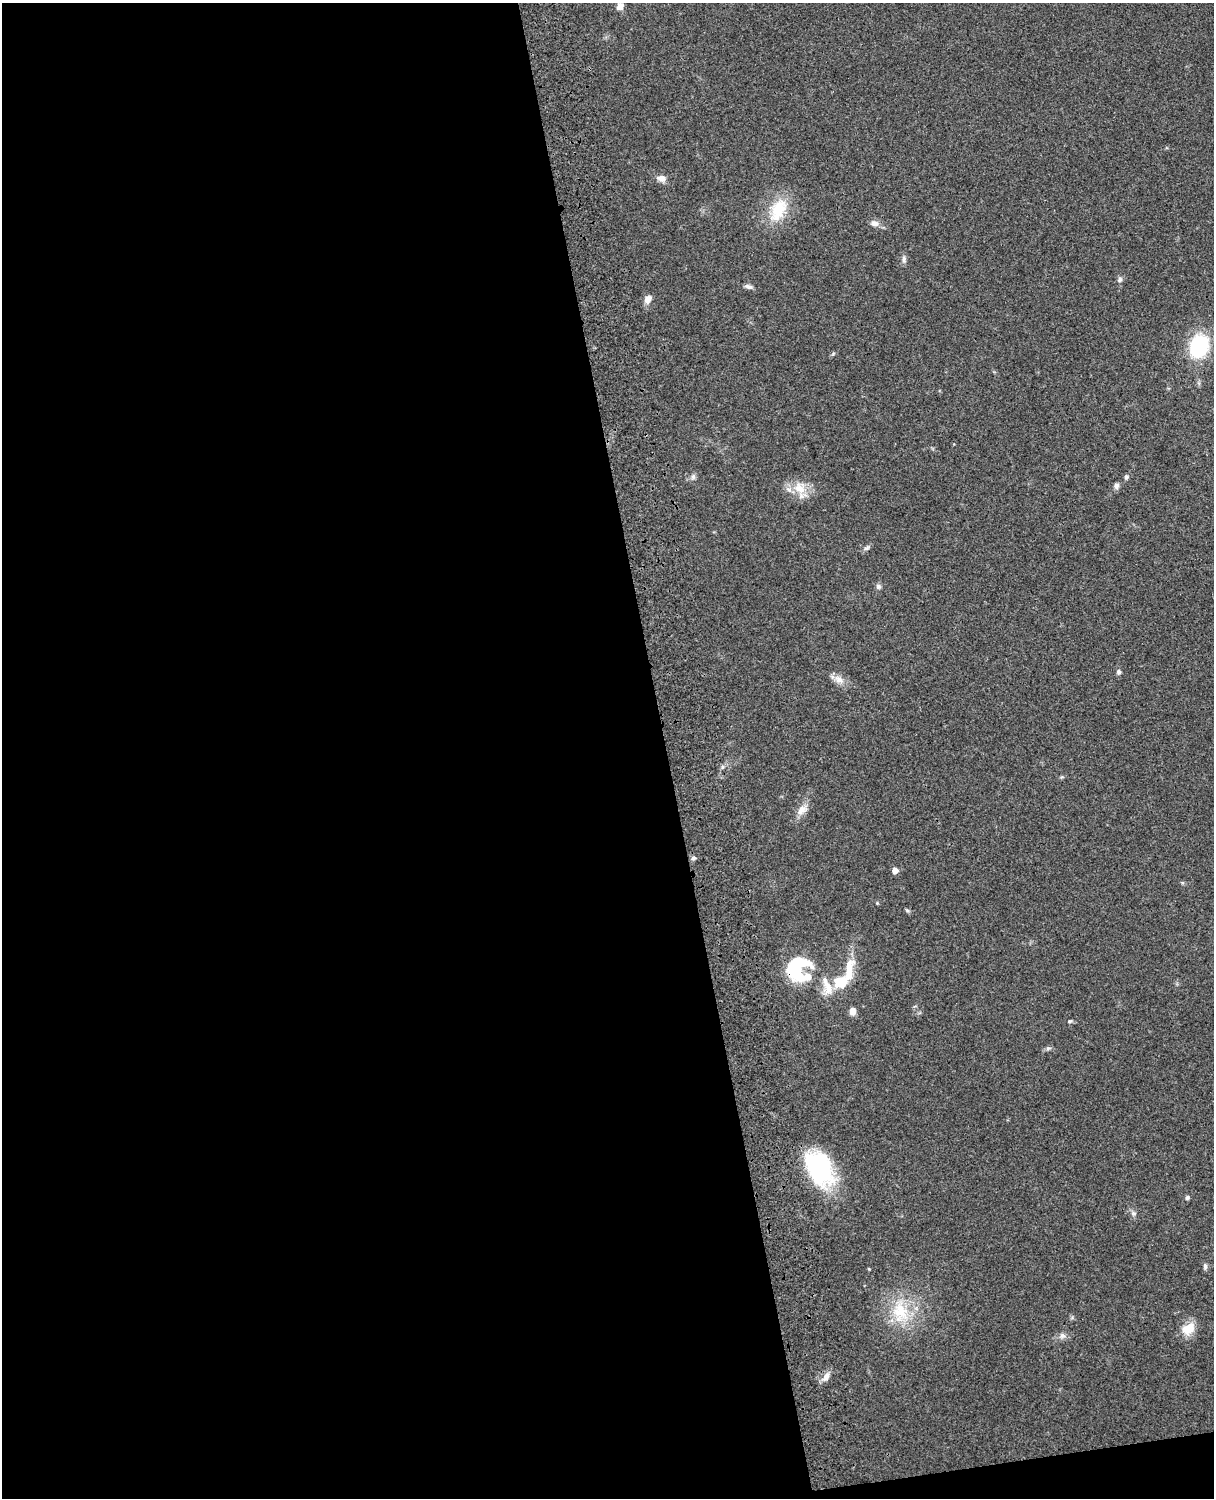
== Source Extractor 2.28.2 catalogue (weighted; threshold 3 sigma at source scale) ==
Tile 9 of 4 x 3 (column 1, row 3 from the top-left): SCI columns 120-1331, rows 164-1659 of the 5089 x 4927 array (HDU 1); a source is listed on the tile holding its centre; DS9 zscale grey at full resolution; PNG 1216 x 1500 px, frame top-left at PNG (2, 3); no overlay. Shown black and unused: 56% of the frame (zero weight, under 3 of 4 exposures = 6% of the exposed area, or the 3 px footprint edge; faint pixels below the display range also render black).
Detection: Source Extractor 2.28.2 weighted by HDU 2 'WHT'; one run over the whole footprint, this tile lists its part. Background 0.0899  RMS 0.0062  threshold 0.0277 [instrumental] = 3 sigma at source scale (4.5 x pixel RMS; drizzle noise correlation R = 1.50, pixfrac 1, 0.05/0.05 arcsec/px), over >= 5 px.
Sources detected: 40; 1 inside a brighter object's white glare — not listed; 3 inside a brighter listed object's ellipse — not listed separately; the other 36 listed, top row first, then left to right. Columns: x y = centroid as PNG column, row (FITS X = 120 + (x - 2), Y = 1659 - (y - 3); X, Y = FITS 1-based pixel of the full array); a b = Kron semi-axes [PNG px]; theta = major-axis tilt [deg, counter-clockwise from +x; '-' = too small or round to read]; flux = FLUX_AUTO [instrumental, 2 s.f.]
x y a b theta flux
620 6 10 8 60 3.4
661 178 10 8 -6 3.7
778 210 36 20 64 21
875 223 12 7 -10 3.3
904 260 10 6 88 1.9
1120 280 8 6 53 1.6
748 286 10 5 -16 1.9
648 299 11 8 55 3.6
1199 346 17 14 68 56
833 354 6 4 20 0.81
693 477 8 6 74 1.7
1126 477 6 5 - 1.2
1116 486 7 6 - 2.2
800 488 19 17 -39 12
867 548 9 5 37 1.5
878 587 7 7 - 1.6
1118 672 6 5 - 1.5
838 679 14 9 -35 4.7
802 810 16 10 40 5.5
693 858 6 5 - 1.3
895 870 5 5 - 4.7
877 903 4 4 - 0.54
907 910 6 4 -19 0.85
795 970 25 15 -64 31
841 982 17 13 18 16
852 1011 7 6 - 4.4
1070 1021 6 5 - 0.86
1048 1048 8 5 8 1.3
819 1168 39 24 -62 62
1187 1198 5 5 - 1.1
1133 1213 8 5 -7 1.5
1205 1266 8 5 -83 1.5
900 1312 31 24 -71 27
1188 1329 17 13 35 9.7
1062 1336 8 7 - 2.4
826 1377 12 7 57 3.8
Overlapping masked pixels (flux is a lower limit): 1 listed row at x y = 795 970